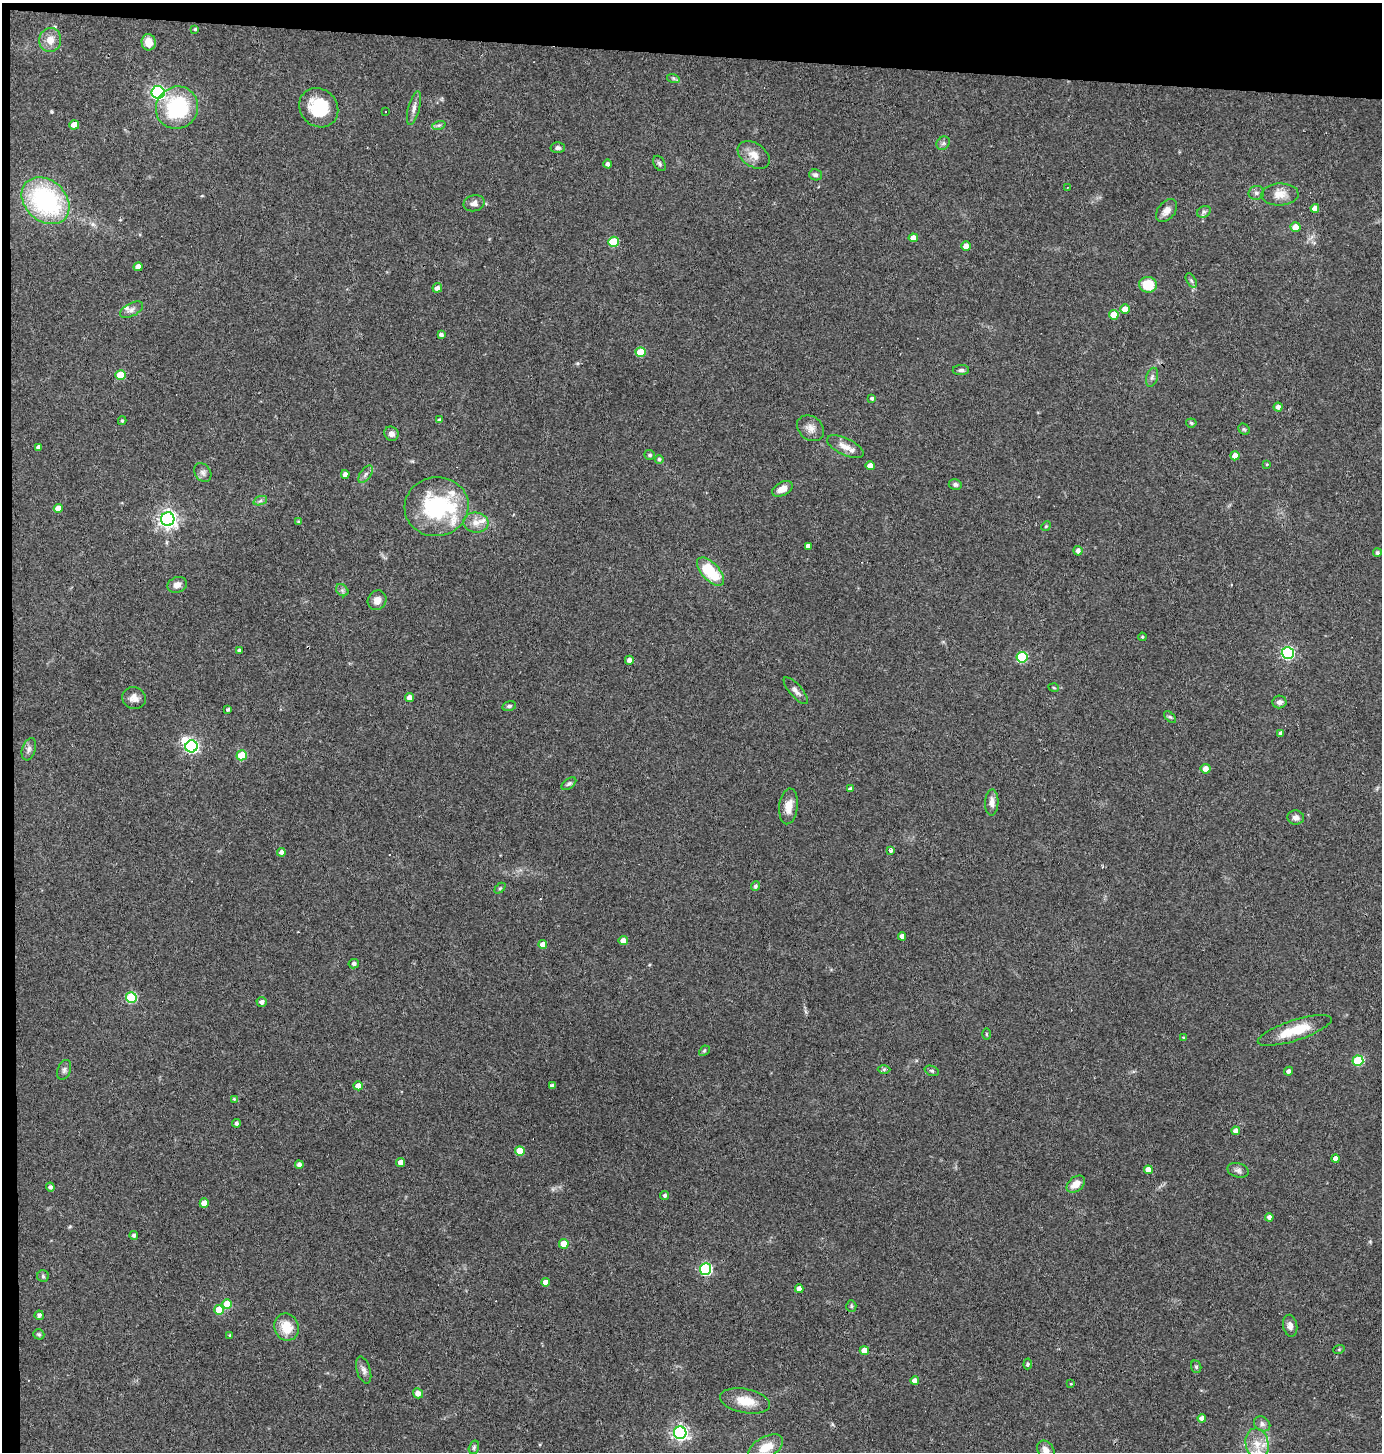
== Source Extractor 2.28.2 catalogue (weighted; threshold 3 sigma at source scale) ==
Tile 1 of 3 x 3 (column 1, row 1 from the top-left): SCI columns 139-1518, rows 2902-4351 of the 4378 x 4351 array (HDU 1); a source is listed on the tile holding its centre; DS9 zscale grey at full resolution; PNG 1384 x 1454 px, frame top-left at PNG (2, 3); each listed source drawn as its Kron ellipse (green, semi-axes under 4 px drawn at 4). Shown black and unused: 4% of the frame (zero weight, under 3 of 4 exposures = <1% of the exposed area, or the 3 px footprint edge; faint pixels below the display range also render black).
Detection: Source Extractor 2.28.2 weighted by HDU 2 'WHT'; one run over the whole footprint, this tile lists its part. Background 0.0726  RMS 0.0056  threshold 0.0253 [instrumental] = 3 sigma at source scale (4.5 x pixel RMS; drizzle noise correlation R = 1.50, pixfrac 1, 0.05/0.05 arcsec/px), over >= 5 px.
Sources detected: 173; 2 inside a brighter object's white glare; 3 cosmic-ray / hot-pixel residue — neither listed nor drawn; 5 inside a brighter listed object's ellipse — not listed separately; the other 163 listed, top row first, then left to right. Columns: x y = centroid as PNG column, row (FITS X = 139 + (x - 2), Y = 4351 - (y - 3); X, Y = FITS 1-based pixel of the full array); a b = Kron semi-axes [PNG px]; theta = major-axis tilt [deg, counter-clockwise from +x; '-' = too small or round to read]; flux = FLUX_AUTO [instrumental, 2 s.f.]
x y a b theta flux
195 29 4 4 - 0.85
50 40 12 11 - 5.1
149 42 8 7 - 7.2
673 78 6 4 -18 0.82
158 92 6 6 - 100
177 108 21 20 - 46
319 108 21 18 -46 22
414 108 17 5 76 2.9
385 111 3 3 - 1.6
74 125 5 4 - 6.3
439 125 7 4 18 1.1
943 143 7 6 - 1.4
558 148 7 5 -2 1.5
754 155 17 11 -34 6.1
659 163 8 5 -60 1.2
607 164 4 4 - 1.5
815 175 6 5 - 1.6
1067 187 3 2 - 0.38
1256 193 8 7 - 1.7
1280 194 18 11 2 6.2
46 201 26 20 -42 78
474 203 11 8 14 2.9
1315 208 4 4 - 3.8
1167 211 13 8 50 3.9
1204 212 7 5 29 1.3
1295 227 5 5 - 5.4
913 238 5 4 - 4.2
613 242 5 5 - 23
966 246 5 5 - 4.6
138 267 4 4 - 3.6
1191 280 8 4 -58 1.1
1148 285 9 8 - 14
437 288 5 4 - 2.1
1125 309 5 4 - 4.4
132 310 12 6 28 2.4
1114 315 5 5 - 10
441 335 4 4 - 1.6
641 352 5 5 - 14
961 370 8 5 1 1.6
121 375 5 5 - 15
1152 377 10 5 74 1.6
872 398 4 4 - 1.2
1278 407 4 4 - 2.2
439 420 4 4 - 1.1
122 421 4 3 - 0.84
1191 423 5 4 - 0.9
810 428 15 11 -37 4.3
1244 429 6 5 - 0.82
391 434 7 7 - 2.5
39 447 4 4 - 2
845 447 20 8 -26 5.6
650 455 5 5 - 1
1235 456 4 4 - 3.9
659 459 4 4 - 1
1267 464 4 3 - 0.45
870 466 5 4 - 4.5
203 473 10 7 -55 2.1
345 474 4 4 - 2.6
366 474 10 5 54 1.8
955 485 6 5 - 1.3
782 489 11 6 28 4.3
260 501 7 4 19 1.2
437 507 32 29 10 51
58 508 4 4 - 4.2
168 519 7 6 - 260
298 521 4 3 - 0.62
476 523 12 10 -7 4.8
1046 526 5 4 - 0.65
808 546 4 4 - 2.5
1078 551 5 4 - 2.1
1377 553 4 4 - 1
710 572 17 8 -47 24
177 585 10 7 18 3.5
342 590 7 5 -44 1.4
377 600 10 9 - 4.1
1142 637 4 3 - 0.63
239 651 4 4 - 1.8
1288 653 6 6 - 88
1022 657 5 5 - 37
629 660 4 4 - 2.2
1054 688 5 3 - 0.48
796 691 17 6 -49 2.7
409 697 4 4 - 3.6
134 698 12 11 - 3.7
1279 702 7 6 - 2.3
509 706 7 4 14 1.1
228 709 4 3 - 1
1170 717 7 4 -43 0.92
1281 733 4 3 - 1.6
191 746 6 6 - 100
29 749 11 6 72 2
242 755 5 5 - 15
1206 769 5 5 - 3.9
569 784 8 5 36 1.2
850 789 4 3 - 1.8
992 802 13 7 88 3.8
788 806 18 9 84 6
1296 817 8 7 - 2.8
891 850 3 3 - 13
281 852 4 4 - 2.1
755 886 5 4 - 1.2
500 888 6 4 44 0.68
902 936 4 4 - 2.6
623 940 4 4 - 4.4
543 944 4 4 - 4.4
354 964 5 4 - 1.4
131 998 5 5 - 36
262 1002 5 4 - 2.2
1295 1030 39 10 18 17
986 1034 5 3 - 0.58
1184 1038 3 3 - 0.84
704 1051 6 4 44 0.78
1358 1061 5 5 - 33
884 1069 6 4 1 0.88
64 1070 10 6 68 1.7
932 1071 7 5 -18 0.93
1289 1071 4 4 - 1.8
552 1085 3 3 - 1.3
358 1086 4 4 - 4.8
234 1099 4 4 - 0.62
236 1123 4 4 - 1.4
1236 1131 4 4 - 3.8
520 1151 5 5 - 11
1335 1159 4 4 - 3.4
401 1162 4 4 - 4.4
299 1165 4 4 - 2.5
1148 1170 4 4 - 5.5
1238 1170 11 7 -14 2
1076 1184 10 7 40 5.8
50 1187 4 4 - 1.5
665 1195 4 4 - 1.3
204 1203 4 4 - 5.6
1269 1217 4 4 - 2.1
134 1235 4 4 - 1.4
564 1244 5 5 - 7
705 1269 6 5 - 61
43 1276 6 6 - 1
546 1282 4 4 - 3.4
799 1289 4 4 - 3.7
227 1304 5 4 - 12
851 1306 5 5 - 0.86
219 1310 5 5 - 14
39 1315 5 4 - 1.8
1290 1326 11 7 -78 2.7
286 1327 14 12 -71 11
39 1334 5 5 - 0.9
230 1335 4 3 - 0.74
1339 1349 6 3 19 0.57
864 1350 4 4 - 6.2
1028 1364 5 3 - 1.1
1196 1367 6 5 - 0.94
364 1370 14 7 -72 2.5
915 1381 4 4 - 3
1071 1384 3 3 - 0.42
418 1393 5 5 - 3.4
745 1401 25 12 -11 11
1202 1418 4 4 - 2.6
1262 1424 9 7 -34 2.1
680 1433 6 6 - 160
1257 1444 16 11 -79 8.4
474 1447 7 5 75 1.2
766 1447 19 10 29 10
1046 1450 10 7 -56 3.7
Isophote crosses this tile's border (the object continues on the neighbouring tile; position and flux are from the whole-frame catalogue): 1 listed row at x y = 1046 1450